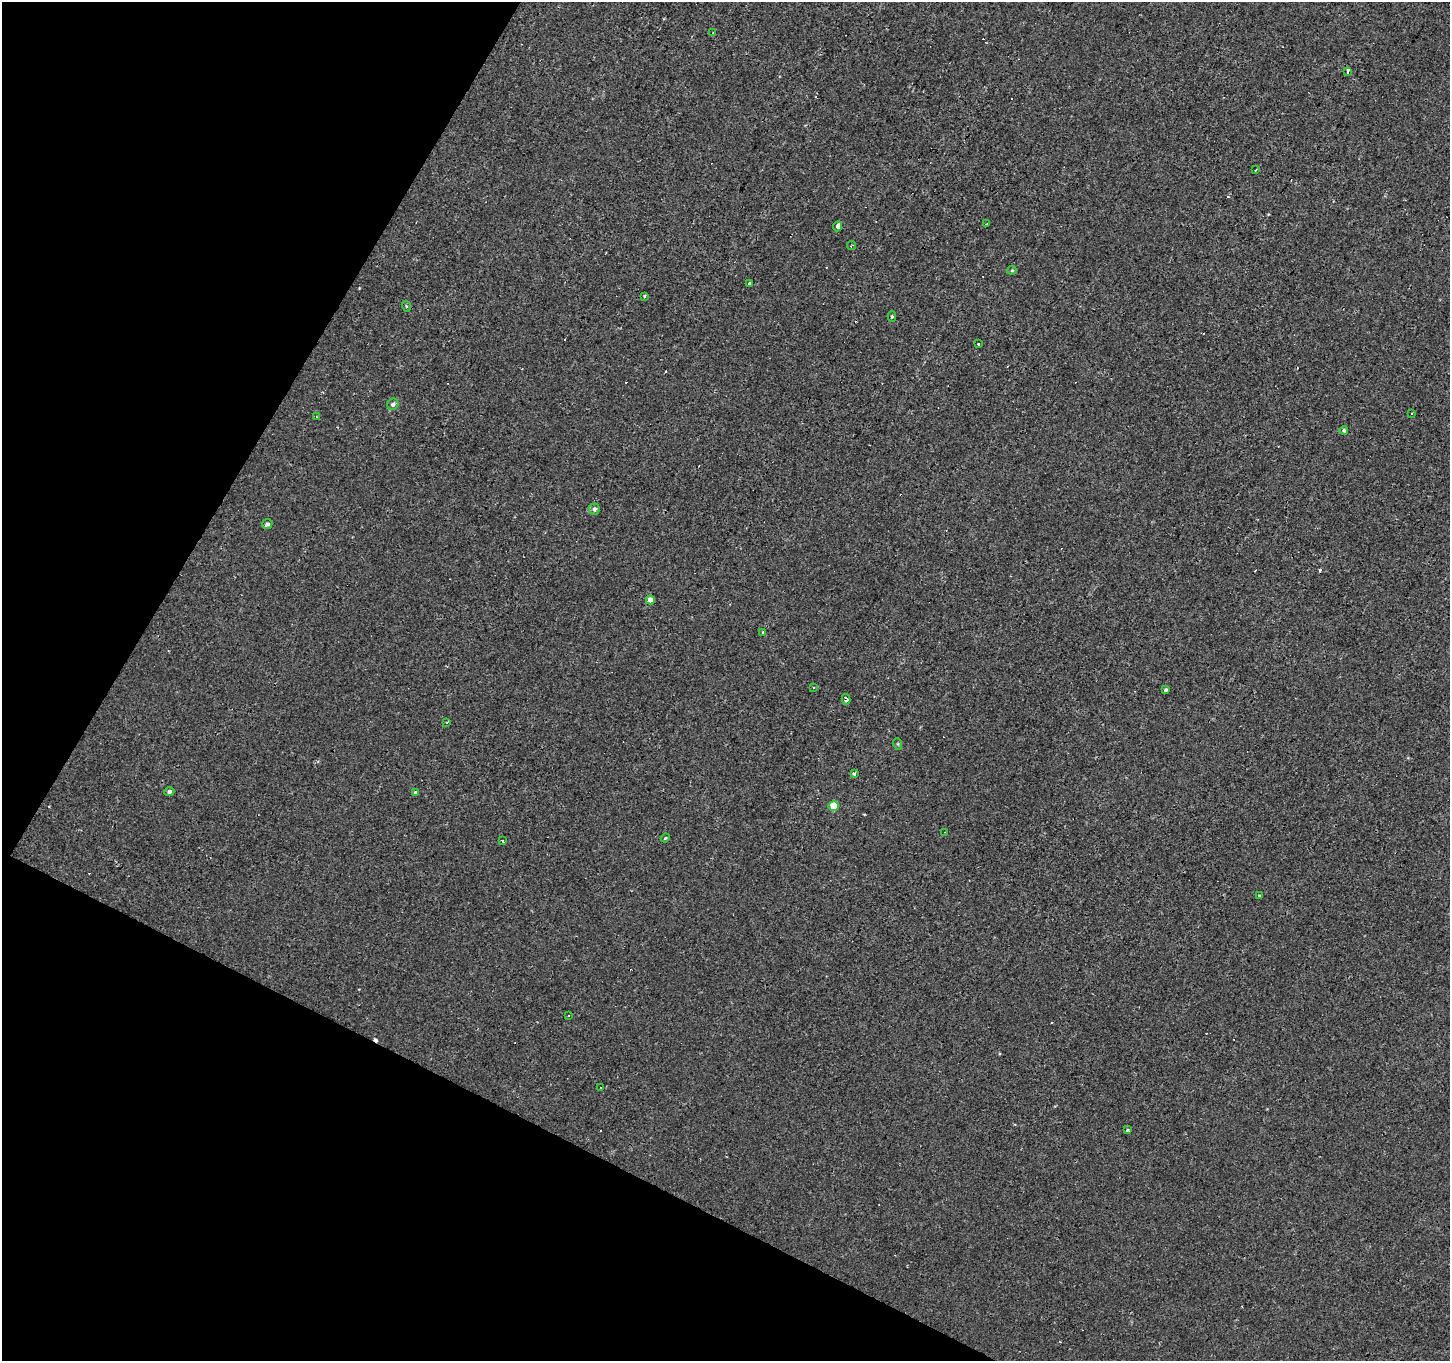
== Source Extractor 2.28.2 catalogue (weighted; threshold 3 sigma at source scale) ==
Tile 9 of 4 x 4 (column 1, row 3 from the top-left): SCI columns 2-1449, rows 1617-2975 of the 5794 x 5883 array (HDU 1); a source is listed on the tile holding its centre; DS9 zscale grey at full resolution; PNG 1452 x 1363 px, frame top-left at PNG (2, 2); each listed source drawn as its Kron ellipse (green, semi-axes under 4 px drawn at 4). Shown black and unused: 24% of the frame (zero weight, under 2 of 3 exposures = <1% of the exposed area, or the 3 px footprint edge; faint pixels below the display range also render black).
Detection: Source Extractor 2.28.2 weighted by HDU 2 'WHT'; one run over the whole footprint, this tile lists its part. Background -8.71e-05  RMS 0.0051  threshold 0.023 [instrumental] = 3 sigma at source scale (4.5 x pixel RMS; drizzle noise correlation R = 1.50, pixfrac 1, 0.0396/0.0396 arcsec/px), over >= 5 px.
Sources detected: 58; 22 cosmic-ray / hot-pixel residue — neither listed nor drawn; the other 36 listed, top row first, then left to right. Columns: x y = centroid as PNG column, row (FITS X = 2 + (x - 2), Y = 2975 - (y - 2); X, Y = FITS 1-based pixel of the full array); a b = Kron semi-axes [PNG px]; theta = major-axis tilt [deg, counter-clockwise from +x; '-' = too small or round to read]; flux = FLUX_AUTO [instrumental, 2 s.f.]
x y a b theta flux
713 33 3 2 - 0.54
1348 71 4 3 - 2.6
1256 170 3 2 - 0.94
987 224 3 3 - 1.9
838 226 5 4 - 5.8
851 246 5 3 - 0.61
1012 270 4 4 - 0.56
749 284 3 3 - 2.7
645 297 3 3 - 2.2
406 306 5 3 - 0.56
892 316 5 4 - 0.65
978 344 4 3 - 1.6
393 404 6 5 - 1.6
1412 414 3 3 - 2.1
317 417 4 2 - 0.47
1344 430 4 4 - 1.2
594 509 6 5 - 1.7
267 524 5 5 - 1.4
650 600 4 4 - 4.6
763 632 3 3 - 1.3
813 688 3 3 - 1.2
1166 690 3 3 - 1.1
846 699 5 4 - 3.7
447 723 3 2 - 0.6
898 744 6 3 -71 0.51
854 773 3 3 - 3.6
169 792 5 4 - 1.4
415 792 4 4 - 0.95
834 806 5 5 - 13
945 832 2 2 - 0.28
665 838 4 3 - 0.54
503 841 4 2 - 0.56
1260 896 4 3 - 0.78
569 1015 3 2 - 0.46
600 1087 3 3 - 0.8
1127 1130 3 3 - 2
Overlapping masked pixels (flux is a lower limit): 1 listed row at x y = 846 699